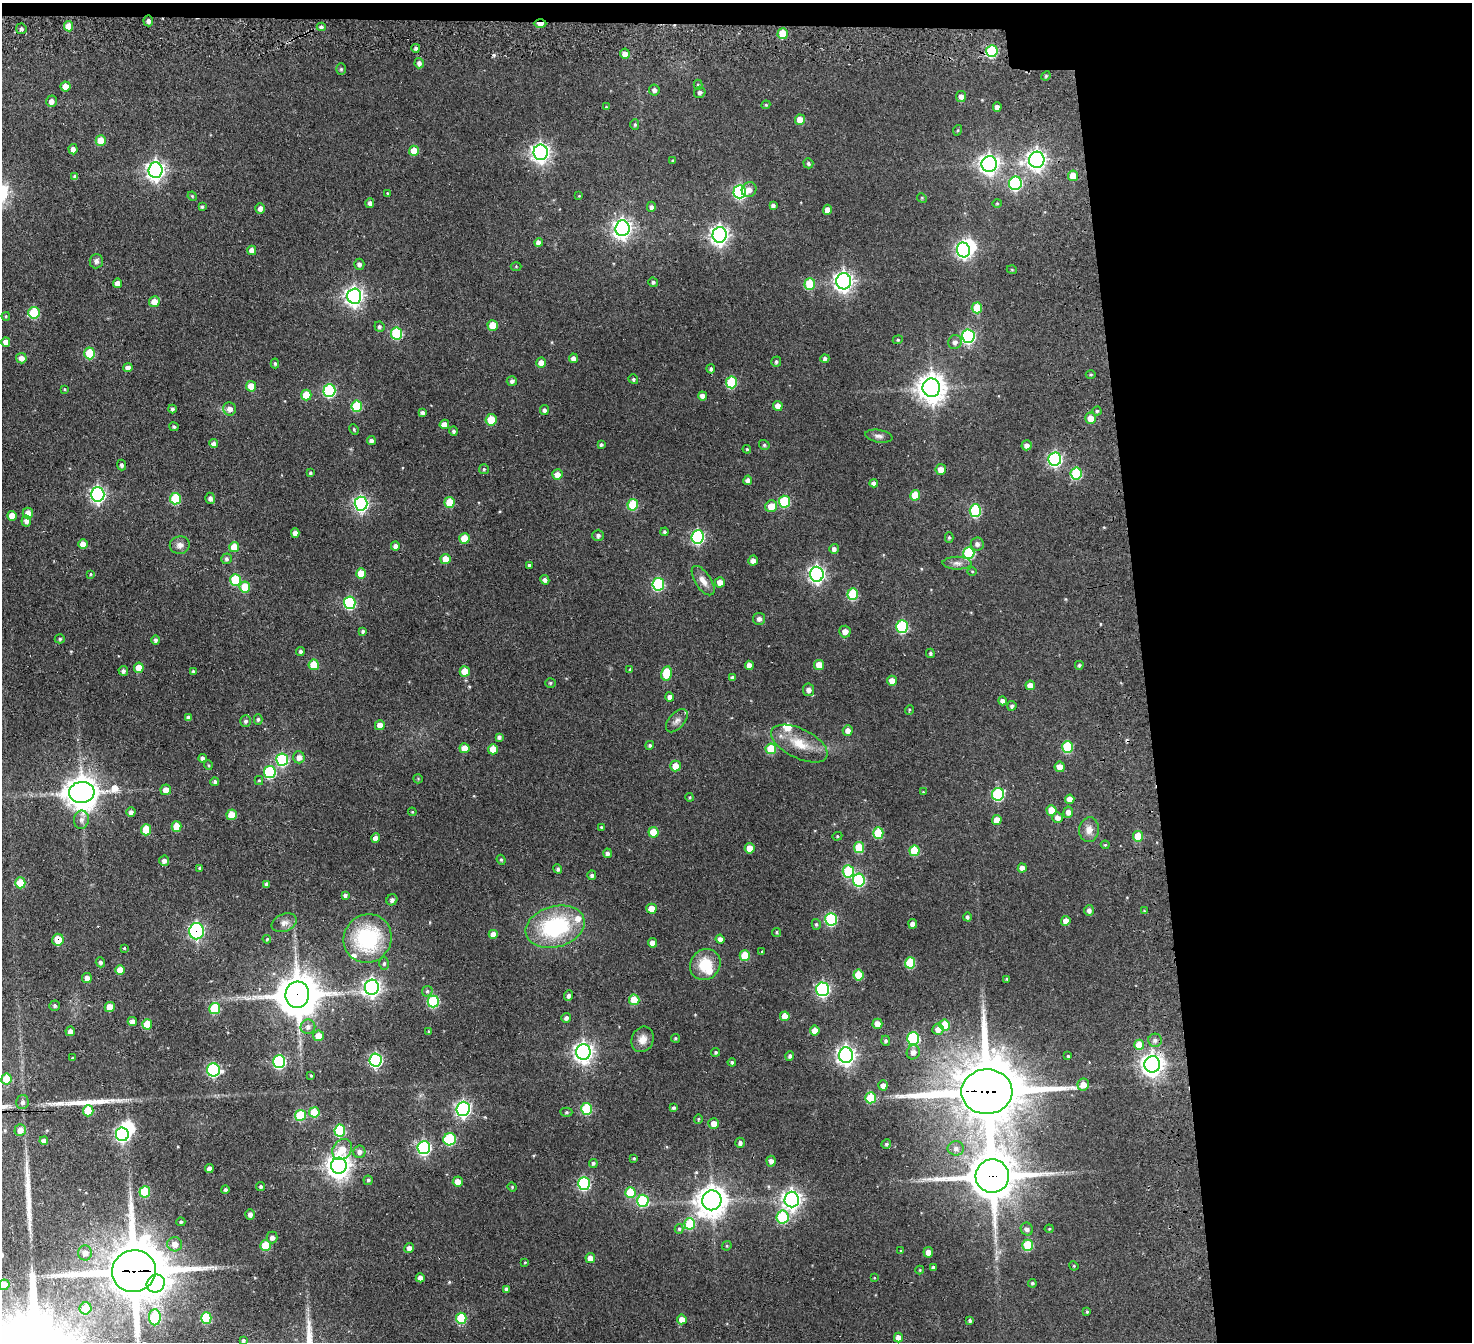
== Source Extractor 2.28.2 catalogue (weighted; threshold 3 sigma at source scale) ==
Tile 3 of 3 x 3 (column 3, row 1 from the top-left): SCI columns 3046-4515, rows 2928-4267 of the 4620 x 4603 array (HDU 1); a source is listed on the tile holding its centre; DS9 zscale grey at full resolution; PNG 1474 x 1344 px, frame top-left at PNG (2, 3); each listed source drawn as its Kron ellipse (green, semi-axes under 4 px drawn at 4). Shown black and unused: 24% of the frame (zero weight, under 3 of 4 exposures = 11% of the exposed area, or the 3 px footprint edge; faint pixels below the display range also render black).
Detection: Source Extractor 2.28.2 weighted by HDU 2 'WHT'; one run over the whole footprint, this tile lists its part. Background 0.287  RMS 0.012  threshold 0.0546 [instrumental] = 3 sigma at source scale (4.5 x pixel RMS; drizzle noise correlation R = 1.50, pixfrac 1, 0.05/0.05 arcsec/px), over >= 5 px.
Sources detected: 418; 4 inside a brighter object's white glare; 2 cosmic-ray / hot-pixel residue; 3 long thin detections or spike segments (spike, bleed or trail) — neither listed nor drawn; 4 inside a brighter listed object's ellipse — not listed separately; the other 405 listed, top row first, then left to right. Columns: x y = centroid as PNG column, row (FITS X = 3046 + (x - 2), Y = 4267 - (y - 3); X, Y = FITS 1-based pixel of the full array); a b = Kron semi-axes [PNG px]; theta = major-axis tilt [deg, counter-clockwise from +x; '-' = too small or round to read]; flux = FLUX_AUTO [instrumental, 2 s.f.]
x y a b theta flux
148 21 5 5 - 4.1
540 24 6 4 0 13
69 26 5 4 - 13
321 27 4 4 - 2.8
21 29 5 5 - 2.3
783 34 5 5 - 28
416 48 4 4 - 2.6
992 51 6 5 - 92
625 54 5 5 - 6.9
419 63 5 4 - 4.1
341 69 6 5 - 1.8
1046 76 5 4 - 1.6
698 85 5 4 - 1.8
65 86 5 5 - 13
654 90 5 5 - 3.9
700 92 6 5 - 3.2
961 96 5 5 - 6
51 101 6 5 - 6.4
766 105 4 4 - 1.3
606 107 4 3 - 0.94
997 107 4 4 - 6.5
800 120 5 5 - 16
635 124 5 4 - 1.8
958 130 5 3 - 1.1
101 140 5 5 - 24
73 149 5 4 - 5.5
414 151 5 5 - 24
541 152 8 7 - 550
1037 160 8 7 - 600
673 161 4 4 - 1.6
808 163 5 4 - 2.5
989 164 8 7 - 600
156 170 8 7 - 530
1073 176 5 5 - 17
75 177 4 4 - 4
1015 183 7 6 - 170
749 190 8 7 - 6.8
740 192 7 6 - 200
387 193 4 3 - 0.96
192 196 5 4 - 1.2
579 196 3 3 - 0.87
922 198 5 4 - 1.2
370 203 5 4 - 4.1
997 203 4 4 - 1.3
773 205 4 4 - 3.6
202 207 4 3 - 2
651 207 5 4 - 3.3
260 208 5 4 - 5.9
828 210 5 4 - 10
622 228 8 7 - 560
720 235 8 7 - 530
538 243 4 4 - 6.2
252 250 5 4 - 8.8
963 250 7 6 - 280
96 261 7 6 - 4.4
359 264 5 5 - 3.9
516 266 5 3 - 1.1
1012 270 5 3 - 1
844 281 8 7 - 580
653 282 5 4 - 2.6
118 283 5 4 - 9.7
810 284 6 5 - 49
354 296 7 7 - 550
154 302 5 5 - 13
977 308 5 5 - 31
34 313 6 5 - 61
6 316 4 3 - 1.2
493 325 5 5 - 22
379 327 5 5 - 2.6
397 333 6 5 - 100
968 336 7 6 - 190
898 340 5 4 - 1.5
6 342 5 4 - 8.5
955 342 7 6 - 5.1
90 353 6 5 - 55
21 358 5 5 - 7.2
573 358 5 4 - 4.9
825 358 4 4 - 3
776 362 5 5 - 2.6
275 363 5 4 - 2
541 363 5 5 - 9.6
128 367 4 4 - 6
711 369 4 4 - 2.6
1091 375 5 3 - 1.3
633 379 5 4 - 1.9
512 381 5 5 - 3.3
731 382 6 5 - 75
251 386 5 5 - 16
931 388 9 8 - 1500
64 389 4 3 - 1.1
329 391 6 6 - 130
306 395 5 5 - 26
703 396 4 4 - 6.8
357 406 5 5 - 62
778 406 5 5 - 8.9
172 409 4 4 - 2.4
230 409 6 6 - 7.2
544 410 5 4 - 3.1
1097 411 4 4 - 2
423 413 4 3 - 3.4
1091 418 6 5 - 13
491 420 6 5 - 23
444 424 5 4 - 8.6
174 427 4 4 - 2.3
354 429 5 4 - 1.4
453 431 4 4 - 2.6
879 436 14 6 -10 4.9
371 441 4 4 - 4.2
214 444 4 4 - 5.5
601 444 3 3 - 2.1
764 445 5 5 - 2.2
1027 445 5 5 - 5.7
747 449 4 4 - 1.5
1055 459 7 6 - 230
122 465 5 4 - 2.7
484 469 5 5 - 1.8
941 469 5 5 - 12
310 473 4 4 - 1.7
1076 473 6 5 - 87
557 475 5 5 - 11
748 480 4 4 - 4.6
874 483 4 4 - 4.2
98 494 7 6 - 320
915 495 5 5 - 24
210 498 5 5 - 4
175 499 6 5 - 62
450 502 5 5 - 28
784 502 6 5 - 72
361 504 7 6 - 290
633 505 5 5 - 47
771 506 6 5 - 16
975 511 6 5 - 98
28 513 5 5 - 9.9
12 516 5 4 - 13
26 521 5 5 - 5
664 532 4 4 - 2.2
295 533 4 4 - 6.6
598 535 5 5 - 2.8
698 537 7 6 - 190
949 537 5 4 - 1.7
464 538 5 5 - 23
83 544 5 4 - 11
977 544 6 6 - 4.5
180 545 10 8 11 6.6
395 546 4 4 - 5.2
234 547 5 5 - 21
834 549 5 5 - 4.2
969 553 6 5 - 93
226 559 5 5 - 2.8
445 559 5 5 - 17
753 561 5 5 - 6.6
957 563 15 6 -1 5.9
529 565 3 3 - 2
972 571 5 3 - 1.1
361 573 5 5 - 22
91 574 4 4 - 1.4
817 574 7 7 - 390
235 580 6 5 - 54
545 580 5 4 - 3.9
703 581 17 8 -57 10
720 582 5 5 - 9.5
658 584 6 6 - 110
245 587 5 5 - 29
853 594 6 5 - 61
350 603 6 6 - 120
759 619 6 6 - 3.9
902 627 6 6 - 110
363 631 4 4 - 2.5
845 631 6 6 - 8.2
60 639 5 4 - 1.8
155 640 5 4 - 3
300 652 4 3 - 2.6
930 653 5 4 - 2.3
314 665 5 5 - 30
749 665 4 4 - 8.3
819 665 5 5 - 18
1079 665 4 4 - 2
139 668 5 5 - 17
630 669 4 3 - 0.98
123 671 5 4 - 3
193 671 4 4 - 2.1
465 671 5 5 - 18
666 673 7 5 78 38
732 678 4 4 - 2.8
892 681 5 5 - 11
550 683 5 4 - 1.8
1030 685 5 4 - 9
808 690 6 5 - 6
670 697 4 4 - 5
1002 701 4 4 - 4.5
1012 706 5 4 - 2.7
909 710 5 3 - 1.1
188 717 4 4 - 3.5
258 719 5 4 - 2.3
246 721 6 5 - 3.1
677 721 14 7 48 6
380 725 5 5 - 11
848 730 5 5 - 7
499 737 4 4 - 2.9
799 744 30 15 -26 29
650 745 4 4 - 2.2
1068 747 6 5 - 73
464 748 5 5 - 17
493 749 5 5 - 20
771 749 5 5 - 37
299 757 6 5 - 6.8
202 758 4 4 - 3.2
282 760 6 6 - 110
208 765 5 3 - 1.1
675 766 5 5 - 15
1060 767 5 5 - 10
270 772 6 6 - 110
418 779 5 4 - 1.3
259 781 4 4 - 1.5
215 782 4 4 - 2.8
166 790 5 5 - 10
82 792 13 10 7 2200
923 792 4 4 - 0.98
998 794 6 6 - 110
690 797 4 4 - 1.4
1070 799 4 4 - 12
1051 810 5 5 - 18
131 812 5 4 - 4.4
412 812 4 3 - 1.3
1068 812 5 5 - 6.4
232 815 5 5 - 22
1057 817 5 5 - 6.6
81 820 9 7 80 6
997 820 5 5 - 14
177 826 5 5 - 20
601 827 3 3 - 1.1
146 830 5 5 - 34
1089 830 12 10 82 9.2
653 832 5 5 - 24
878 833 5 5 - 44
837 836 5 4 - 1.5
1138 836 5 5 - 31
376 838 5 4 - 9
1105 845 4 4 - 1.4
859 847 5 5 - 43
750 848 5 5 - 17
914 851 5 5 - 50
607 853 5 4 - 4
501 860 5 4 - 1.7
164 861 5 5 - 4.5
200 868 4 4 - 2.4
1022 868 4 4 - 8.2
558 869 5 4 - 2.7
848 871 6 5 - 76
592 875 5 4 - 3
859 880 6 6 - 120
20 883 5 5 - 26
267 884 4 3 - 3.3
345 895 4 4 - 2.4
392 900 6 5 - 3.2
651 909 5 5 - 15
1089 910 5 5 - 4.6
1144 911 4 3 - 1.2
967 917 4 4 - 2.6
831 919 6 6 - 120
1066 921 5 4 - 11
284 923 13 8 22 7.2
816 924 5 4 - 2
913 924 5 4 - 6.9
555 927 30 20 16 120
196 931 8 7 - 210
777 932 4 4 - 1.8
493 934 4 4 - 9.9
368 938 25 23 55 110
267 939 4 4 - 1.5
720 939 4 4 - 6.4
58 940 6 5 - 21
652 943 5 4 - 7.4
124 948 4 3 - 1.4
762 952 3 3 - 1.5
745 956 5 5 - 28
100 962 5 4 - 3.2
384 963 6 5 - 2.2
910 963 5 5 - 61
705 964 16 14 49 31
120 970 5 5 - 18
858 975 5 5 - 32
87 978 5 4 - 6.5
1007 979 3 3 - 1.5
372 987 7 7 - 470
823 989 7 6 - 240
427 991 6 5 - 2.2
297 995 13 12 - 3100
569 996 5 4 - 3.5
634 1000 5 5 - 38
433 1001 6 5 - 95
55 1006 5 5 - 2.7
110 1007 5 5 - 18
215 1008 5 5 - 62
785 1016 5 5 - 15
566 1018 5 4 - 4
132 1022 5 4 - 7.4
147 1024 5 5 - 27
877 1024 5 5 - 13
945 1025 5 5 - 35
308 1027 7 7 - 5.3
938 1029 5 5 - 8.1
70 1031 5 5 - 6
815 1031 5 4 - 11
429 1032 4 3 - 1.7
318 1036 5 5 - 13
675 1038 4 4 - 1.5
913 1038 6 6 - 140
643 1039 13 10 67 11
1155 1040 6 6 - 4.5
886 1041 5 4 - 2.5
1139 1045 5 5 - 30
583 1052 8 7 - 630
716 1052 4 4 - 1.8
913 1052 7 6 - 6.5
846 1055 7 7 - 540
790 1056 5 4 - 2.7
1068 1056 3 3 - 1.3
72 1058 3 2 - 1.1
375 1060 6 6 - 200
279 1062 6 6 - 140
732 1062 4 4 - 2.3
1152 1064 8 8 - 830
213 1070 6 6 - 160
311 1076 4 3 - 1.2
6 1079 5 5 - 34
883 1085 5 4 - 5.9
1083 1085 6 6 - 12
987 1092 25 22 2 8800
871 1098 5 5 - 40
22 1102 7 6 - 3.9
673 1108 4 4 - 2.3
463 1109 7 6 - 330
586 1109 6 5 - 68
88 1111 5 5 - 35
314 1112 5 5 - 35
566 1112 6 4 2 1.9
300 1115 5 5 - 56
698 1119 5 4 - 1.5
714 1123 5 5 - 10
20 1130 6 5 - 8.5
340 1131 6 5 - 74
122 1134 7 6 - 230
450 1139 6 6 - 82
44 1141 4 4 - 6.1
740 1143 5 4 - 3.5
886 1144 5 4 - 2.1
424 1148 6 6 - 220
956 1148 8 7 - 4.9
342 1149 11 9 53 20
359 1152 6 6 - 4.7
634 1158 4 3 - 1.4
771 1161 5 4 - 5.9
593 1163 4 4 - 2.4
339 1166 8 7 - 1000
209 1169 4 4 - 5.4
992 1176 17 16 - 4500
368 1180 5 4 - 2.1
458 1182 5 5 - 9.4
584 1183 6 6 - 150
261 1187 4 4 - 2
512 1187 5 4 - 1.2
225 1190 4 4 - 2.5
145 1192 5 5 - 48
630 1193 5 5 - 40
792 1199 8 7 - 540
712 1200 10 9 - 1600
643 1201 6 6 - 88
250 1214 5 4 - 4.7
782 1217 6 6 - 87
181 1222 4 4 - 2.1
690 1224 5 5 - 59
679 1229 5 4 - 2
1027 1229 6 6 - 4.1
1049 1229 4 4 - 1.4
272 1237 6 5 - 5.1
175 1244 7 7 - 9.2
1028 1245 5 5 - 57
265 1246 5 5 - 39
727 1246 5 4 - 1.5
409 1248 5 4 - 5.7
901 1251 3 3 - 1.5
928 1252 5 4 - 7.1
85 1253 7 7 - 6.9
590 1258 5 5 - 9.3
525 1262 4 3 - 1
1074 1266 5 3 - 1.1
933 1267 4 4 - 2.3
920 1270 4 4 - 1.3
134 1271 22 21 - 7200
420 1278 4 4 - 6.4
874 1278 3 3 - 0.93
156 1283 9 8 - 510
1032 1283 4 4 - 2.1
4 1285 5 5 - 16
506 1289 4 4 - 3.1
86 1308 6 6 - 22
1087 1312 4 3 - 1.7
155 1317 8 6 89 75
206 1318 5 5 - 60
461 1318 5 5 - 60
682 1319 5 5 - 9.8
970 1321 4 3 - 2.8
898 1337 5 4 - 9.4
243 1340 3 3 - 2.3
Overlapping masked pixels (flux is a lower limit): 8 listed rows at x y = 540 24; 196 931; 58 940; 297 995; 1152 1064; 987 1092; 992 1176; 134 1271
Isophote crosses this tile's border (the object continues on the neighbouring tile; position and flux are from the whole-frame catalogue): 1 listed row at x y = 4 1285